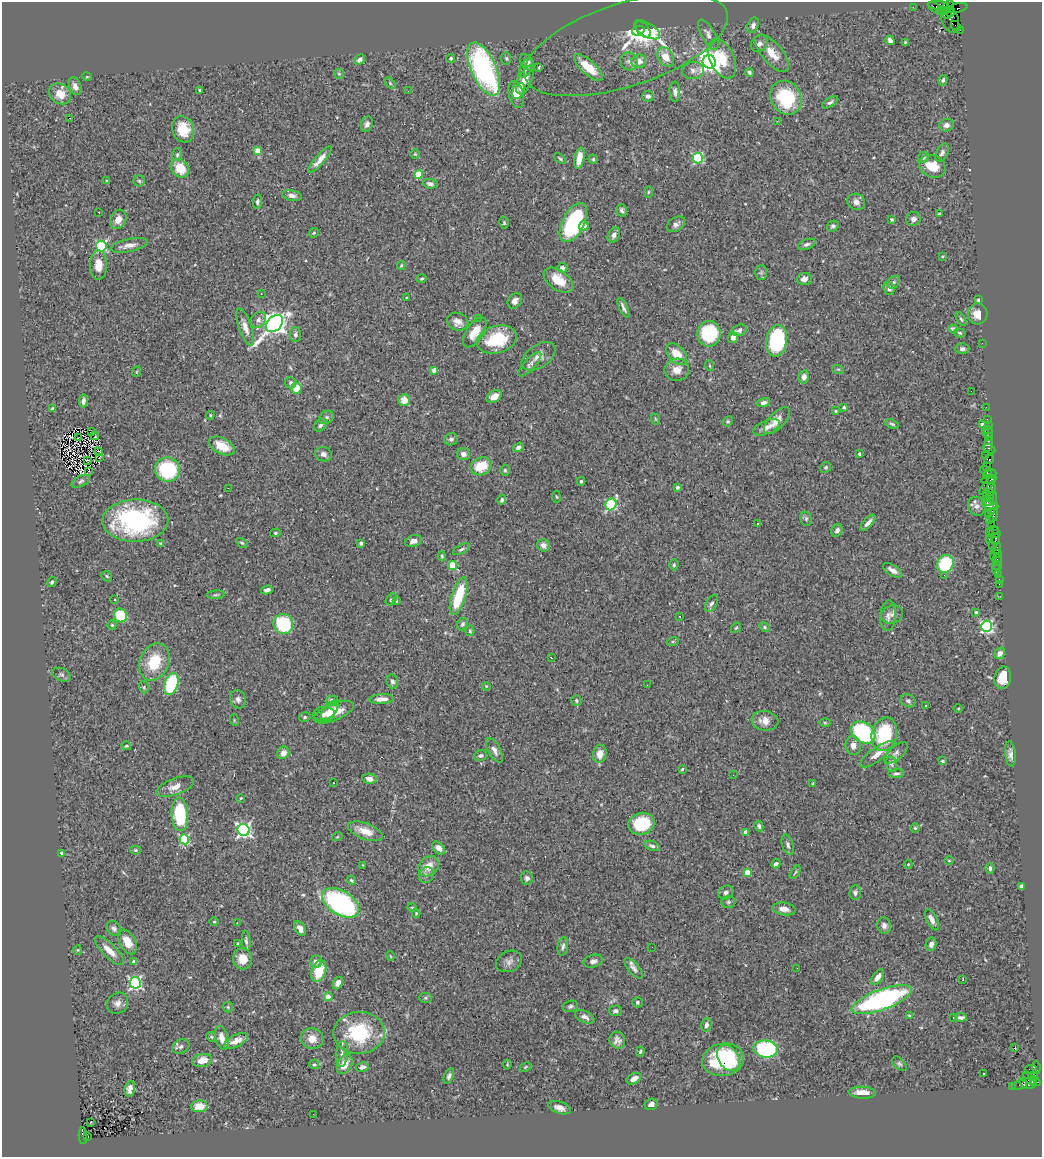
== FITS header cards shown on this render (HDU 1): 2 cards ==
NAXIS1  =                 1040
NAXIS2  =                 1155

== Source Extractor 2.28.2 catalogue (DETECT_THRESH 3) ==
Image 1040 x 1155 px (HDU 1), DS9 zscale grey, 1 PNG px = 1 image px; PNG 1044 x 1159 px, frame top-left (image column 1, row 1155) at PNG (2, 2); each listed source drawn as its Kron ellipse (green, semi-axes under 4 px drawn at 4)
Background 1.12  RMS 0.031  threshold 0.093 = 3 sigma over >= 5 px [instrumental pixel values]
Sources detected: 419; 1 with non-positive FLUX_AUTO (blend fragments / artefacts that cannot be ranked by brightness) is neither listed nor drawn; the other 418 listed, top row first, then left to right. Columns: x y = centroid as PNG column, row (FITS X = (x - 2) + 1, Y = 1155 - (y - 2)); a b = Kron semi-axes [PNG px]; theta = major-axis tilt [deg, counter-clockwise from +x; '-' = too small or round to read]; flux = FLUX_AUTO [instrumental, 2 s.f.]
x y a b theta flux
938 5 10 4 -5 140
913 7 2 2 - 18
947 7 7 4 46 6.7
935 8 8 3 -33 63
957 8 10 4 13 120
941 11 4 3 - 580
950 12 5 4 - 990
947 15 5 3 - 970
950 20 13 8 -70 350
753 25 8 5 67 7.2
956 26 5 2 - 35
643 30 9 5 -50 82
647 30 15 6 -31 120
960 30 4 2 - 46
638 31 6 4 20 74
708 35 17 6 -61 14
890 40 5 4 - 8
905 42 3 2 - 1.7
759 44 9 7 41 9.6
626 45 106 41 18 170
772 53 23 10 -49 31
666 57 10 7 -59 28
451 58 4 4 - 3.5
506 58 6 5 - 3.2
722 59 21 12 -66 58
359 60 6 4 45 6
629 61 9 8 - 8.4
639 61 7 6 - 16
527 62 9 6 -55 8.7
709 62 7 6 - 1700
588 67 18 7 -42 50
526 68 10 6 64 8.8
539 68 4 2 - 1.9
484 69 28 12 -66 410
693 71 11 8 3 11
749 72 4 4 - 3.3
339 74 5 4 - 2.5
87 77 5 3 - 1.7
943 80 5 4 - 3.9
523 82 18 7 62 25
390 83 7 4 -46 3.4
75 86 9 6 -69 12
521 89 5 4 - 6.3
200 90 3 3 - 2.8
408 91 3 2 - 3.1
675 92 10 5 -87 8.3
60 94 12 9 -37 29
516 94 14 7 -77 22
648 96 6 5 - 6.4
786 98 17 15 -60 130
830 102 9 4 31 5.1
69 118 3 2 - 26
777 121 2 2 - 30
367 124 8 5 66 7.7
946 125 7 6 - 9.3
183 129 13 11 -71 51
257 151 4 4 - 27
942 153 10 6 62 6.2
415 154 5 5 - 2.5
177 155 6 5 - 3.3
923 157 6 5 - 4.6
579 158 11 5 77 26
698 158 5 5 - 200
560 159 7 4 -39 3.1
593 159 4 4 - 2.8
320 160 17 4 49 18
932 166 13 11 -25 40
180 168 10 8 -51 52
418 174 4 4 - 62
107 180 2 2 - 2.1
139 181 5 5 - 3.4
430 184 7 5 -8 7.3
648 192 6 3 88 2.2
292 196 10 5 -11 8.7
257 202 7 4 80 4.3
856 202 9 8 - 11
622 210 6 5 - 5.2
99 212 3 2 - 3.1
939 213 4 2 - 1.5
118 219 10 7 61 17
891 219 3 3 - 3.2
913 219 7 7 - 8.2
504 223 6 4 -77 3
573 223 21 10 62 250
676 224 10 6 33 7.9
584 226 5 4 - 13
833 226 6 5 - 4.6
314 233 5 4 - 2.4
614 235 8 5 62 8.7
807 244 9 5 21 5.4
129 245 19 6 12 14
101 246 5 5 - 210
942 257 3 3 - 2.1
98 265 15 8 89 24
401 265 4 3 - 2.4
562 268 5 5 - 12
761 273 7 6 - 4.2
422 279 5 3 - 2.6
804 279 7 6 - 11
558 280 16 9 -36 45
894 282 7 5 46 4.5
889 288 7 5 -67 7.7
261 294 3 3 - 1.4
407 298 3 3 - 2.7
978 300 3 3 - 4.4
515 301 8 6 53 9.5
623 308 11 3 -64 6.7
978 314 10 9 - 22
478 318 2 2 - 1.3
961 319 8 3 -57 3.1
258 320 8 7 - 8.4
458 322 11 8 -23 14
274 323 10 7 46 1600
245 327 19 6 -71 17
953 329 5 4 - 4.5
739 330 8 5 15 7.9
475 332 17 8 56 29
960 333 6 4 -16 2.8
709 334 13 11 89 140
295 335 7 5 90 5.9
733 337 5 5 - 11
497 339 20 13 16 90
776 341 16 10 81 210
982 343 2 2 - 31
962 349 7 5 4 5.1
676 354 12 8 -48 36
538 356 19 11 35 18
530 364 16 5 48 7.6
710 366 5 3 - 2
838 369 6 3 -18 2.5
434 370 4 4 - 17
677 370 12 11 - 20
136 372 5 3 - 1.9
804 377 6 5 - 9.9
291 383 6 5 - 4.3
296 388 5 5 - 28
971 391 2 2 - 1.4
494 397 8 5 30 15
404 400 6 6 - 26
83 401 6 4 82 6.6
763 403 7 4 14 7.8
844 407 4 3 - 2.5
986 407 2 2 - 23
52 409 4 4 - 3.8
835 411 4 3 - 2.1
210 415 4 4 - 2.2
326 417 8 6 37 5.4
655 419 6 3 -71 2.1
987 419 2 2 - 33
728 421 5 5 - 3.6
777 421 17 8 46 22
892 424 7 3 -19 3.6
982 424 3 3 - 7.1
321 425 7 5 49 6.7
988 425 2 2 - 31
767 427 14 6 23 14
985 431 2 2 - 63
91 432 2 2 - 1.1
988 432 6 3 -86 67
95 436 4 3 - 0.3
988 436 3 2 - 69
78 438 2 2 - 0.95
451 439 7 6 - 5.8
988 444 7 4 81 210
222 446 14 7 -27 41
518 447 6 4 35 4.8
989 449 6 3 -29 91
99 452 4 2 - 2
323 454 8 7 - 8.5
463 454 6 6 - 8.9
859 454 4 3 - 3.5
985 456 4 3 - 130
99 458 3 2 - 2.5
989 459 5 4 - 110
88 460 4 2 - 1.9
481 466 10 8 24 51
986 466 4 2 - 72
826 467 6 5 - 3.3
167 469 12 12 - 150
505 470 5 4 - 3.1
89 471 2 2 - 1.1
986 471 6 3 -38 110
990 474 7 4 21 83
988 479 7 3 13 200
81 481 10 5 27 4.7
581 481 4 3 - 3.4
988 485 12 3 50 330
677 487 4 3 - 4.1
228 488 2 2 - 5.4
991 490 6 5 - 270
986 494 2 2 - 34
989 496 2 2 - 51
556 497 6 3 -81 2
993 498 6 2 -89 200
502 500 5 4 - 4.3
988 501 6 4 1 310
611 504 6 5 - 210
977 506 9 8 - 10
990 506 8 4 -10 180
991 512 3 3 - 61
988 514 3 2 - 32
994 515 8 3 79 150
806 519 7 5 -77 4.2
990 520 3 2 - 44
135 521 33 21 1 290
757 523 3 3 - 5.4
868 523 10 4 48 9.9
992 525 2 2 - 35
837 530 7 5 60 8.1
993 530 6 3 3 85
989 532 4 2 - 90
275 533 5 4 - 2.8
996 533 3 3 - 43
989 539 3 2 - 160
995 539 6 3 79 84
413 541 8 6 19 10
161 543 4 4 - 2.7
242 543 6 4 -29 3
361 543 4 3 - 5.4
544 545 6 6 - 12
993 545 3 2 - 62
996 548 6 4 55 120
461 549 9 4 29 5.1
997 554 2 2 - 38
442 556 4 4 - 2.5
993 556 2 2 - 350
997 560 6 2 -72 60
945 564 9 8 - 130
453 565 4 4 - 83
674 565 5 4 - 3.1
997 566 5 2 - 26
996 569 5 2 - 32
892 570 11 5 -31 12
999 574 3 3 - 89
944 575 2 2 - 7.2
107 576 6 4 -45 2.9
999 579 2 2 - 14
52 582 5 4 - 3.6
999 584 2 2 - 23
267 590 6 3 15 5.7
216 595 9 4 5 3.9
459 596 19 7 72 93
1000 596 2 2 - 12
391 599 6 4 49 3.8
115 600 3 3 - 3.5
396 601 4 3 - 2.6
711 603 9 5 59 6.4
976 612 4 3 - 2.9
892 614 11 9 19 11
120 616 7 6 - 78
680 616 3 3 - 1.8
888 616 15 7 86 11
283 624 10 9 - 130
463 624 6 5 - 5
112 625 4 4 - 2.7
986 626 5 5 - 340
764 627 6 4 -29 3.2
736 628 6 4 52 2.6
470 631 5 4 - 2.6
673 641 6 4 19 2.6
1000 653 6 5 - 12
551 658 3 2 - 1.3
154 662 19 14 69 72
61 675 10 6 -22 5.8
1003 678 11 8 79 20
392 681 7 5 -75 6.3
171 684 11 6 72 150
647 685 2 2 - 4.5
486 686 4 3 - 1.9
144 687 6 4 -70 3
238 699 9 7 -68 7.9
382 699 12 5 3 16
332 701 6 5 - 13
576 701 5 5 - 3.6
908 701 7 6 - 5.4
925 705 3 2 - 3.9
958 708 4 3 - 1.7
330 710 12 6 48 16
334 712 21 8 23 39
324 714 11 7 0 12
305 717 6 4 16 3.3
234 720 6 3 -73 2.3
765 721 13 10 -7 20
825 723 5 3 - 2.5
863 733 13 9 -35 260
884 734 17 12 75 120
853 745 10 7 -84 12
126 746 5 3 - 2.2
494 750 13 6 -61 10
283 753 6 6 - 16
896 753 14 7 41 11
600 754 9 6 78 19
877 754 20 6 36 22
1010 754 13 5 -84 9.3
480 756 6 5 - 4.2
943 761 4 4 - 4.4
891 764 8 5 -73 5.7
682 769 3 3 - 2.6
896 774 7 3 4 4.1
733 775 3 2 - 2.9
370 779 7 5 -9 13
333 782 3 2 - 3
813 783 3 2 - 1.5
175 787 20 8 20 20
241 798 2 2 - 1.6
180 814 17 8 -86 160
641 824 13 10 16 98
759 826 5 4 - 4.4
915 828 4 4 - 2.7
244 830 6 6 - 570
365 831 18 8 -20 27
746 832 4 4 - 22
337 837 5 3 - 1.7
184 839 5 5 - 150
788 845 10 5 -73 6.6
652 846 8 4 -21 5.3
439 848 7 5 -44 12
136 850 5 4 - 2.7
61 853 4 3 - 3.3
949 861 4 3 - 1.6
776 864 5 4 - 7.2
908 864 4 4 - 1.6
363 865 3 3 - 1.4
429 866 11 9 44 25
990 868 5 4 - 4.4
747 872 4 4 - 43
795 872 8 3 56 2.7
426 875 8 7 - 7.7
527 878 6 6 - 5.8
351 880 4 3 - 3.2
1021 886 4 3 - 4
855 892 7 5 86 5.3
726 893 8 6 30 6.8
728 902 7 5 1 3.9
341 903 20 12 -31 410
412 908 5 4 - 2.3
784 909 12 6 -8 14
416 913 4 3 - 2
932 920 11 5 -63 14
214 922 4 3 - 1.9
237 923 3 2 - 2.6
884 926 8 6 -76 8.5
114 928 8 6 -48 6.4
300 928 8 5 -58 12
246 941 10 4 -84 5.7
127 942 13 8 -63 29
238 943 3 2 - 1.9
931 944 7 5 77 10
563 946 9 5 80 5.8
652 947 2 2 - 3.3
78 950 4 4 - 1.9
109 951 19 6 -45 23
390 956 5 3 - 1.6
243 959 10 9 - 25
316 961 6 6 - 9.9
509 961 13 10 25 12
593 961 10 6 13 7.7
134 962 4 4 - 11
634 968 12 5 -49 8.7
797 968 2 2 - 2.5
319 971 11 7 72 58
878 977 9 5 53 12
963 979 3 2 - 1.7
135 983 6 5 - 370
338 983 6 5 - 10
328 997 4 4 - 36
425 998 6 5 - 3.4
882 1000 32 10 20 440
637 1002 5 5 - 3.6
117 1003 11 10 - 13
570 1006 7 5 16 5
228 1007 5 5 - 2.6
615 1011 7 5 3 6.2
909 1015 3 3 - 2.3
585 1017 10 6 -25 11
961 1017 6 3 -5 5.4
953 1018 3 3 - 2.6
706 1025 7 5 77 6.5
359 1033 25 21 3 140
211 1037 5 4 - 2.7
222 1038 12 6 -76 17
312 1039 11 10 - 24
617 1040 8 8 - 10
236 1041 13 6 27 16
181 1047 9 6 29 6.6
1015 1048 3 3 - 13
766 1049 12 8 -7 270
640 1052 5 3 - 2.9
342 1054 13 6 85 11
728 1058 14 10 -56 68
202 1060 10 6 11 27
723 1060 21 16 10 170
314 1064 5 4 - 3.4
345 1064 10 7 63 27
899 1064 9 5 -44 4.6
507 1065 5 3 - 1.9
362 1067 6 4 15 7.6
525 1067 6 4 27 2.7
1036 1067 6 3 -82 97
1031 1069 6 2 0 23
983 1074 2 2 - 1.8
449 1076 8 4 68 5.9
1033 1076 5 3 - 290
634 1079 8 5 29 15
1030 1079 8 4 -42 730
1035 1081 5 3 - 180
1028 1083 8 5 -16 480
1019 1085 7 3 12 79
1012 1086 2 2 - 17
130 1089 8 5 78 10
862 1093 13 6 -3 22
651 1104 6 5 - 9.2
199 1106 8 6 4 30
559 1108 12 6 -18 12
313 1114 2 2 - 4.2
90 1122 3 2 - 4.3
83 1136 8 4 -87 730
88 1137 3 2 - 110
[1 non-positive-flux detection neither listed nor drawn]